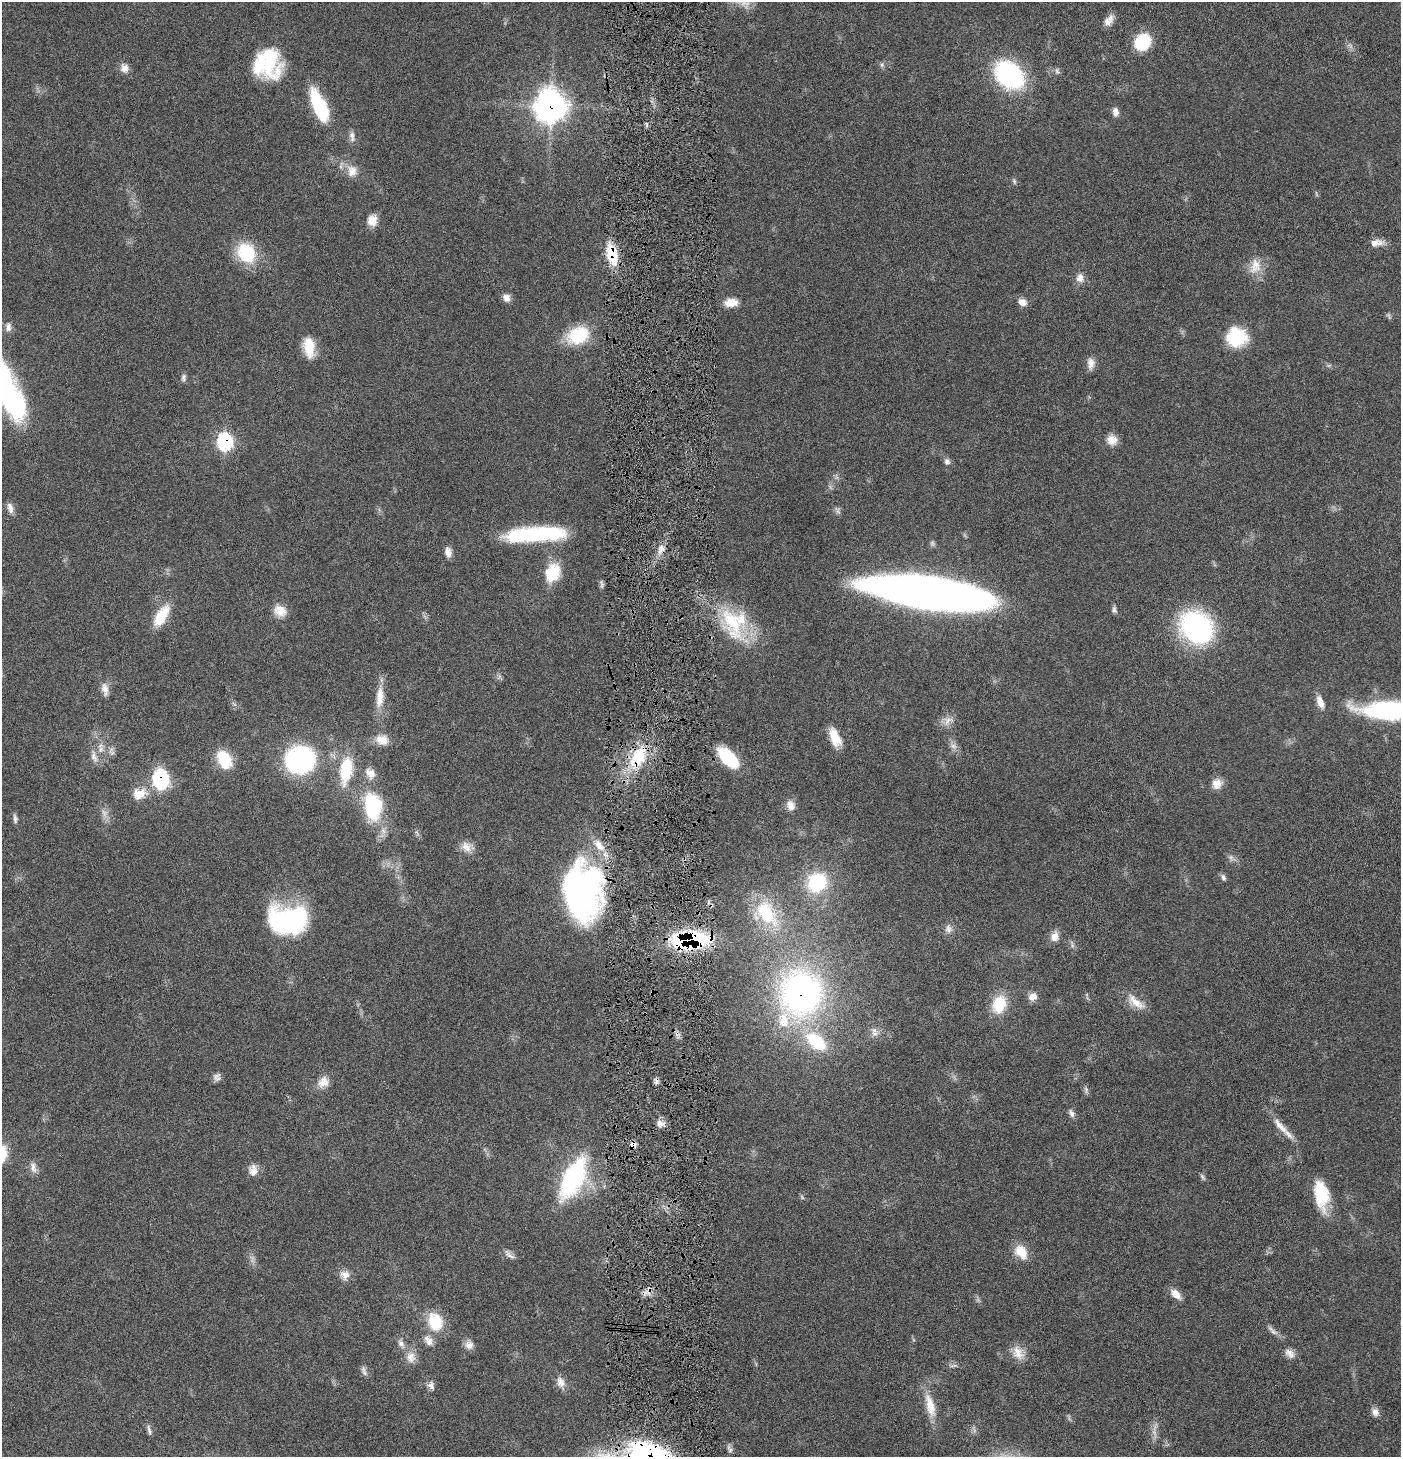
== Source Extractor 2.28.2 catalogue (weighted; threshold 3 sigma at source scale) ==
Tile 5 of 3 x 3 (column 2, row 2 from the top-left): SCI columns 1547-2945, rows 1458-2912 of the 4445 x 4372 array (HDU 1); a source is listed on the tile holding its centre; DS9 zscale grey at full resolution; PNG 1403 x 1459 px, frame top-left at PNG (2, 2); no overlay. Shown black and unused: <1% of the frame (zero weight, under 4 of 8 exposures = <1% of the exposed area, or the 3 px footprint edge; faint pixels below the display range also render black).
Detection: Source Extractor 2.28.2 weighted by HDU 2 'WHT'; one run over the whole footprint, this tile lists its part. Background 0.0669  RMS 0.0041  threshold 0.017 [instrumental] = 3 sigma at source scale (4.09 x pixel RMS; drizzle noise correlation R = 1.36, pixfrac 0.8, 0.05/0.05 arcsec/px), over >= 5 px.
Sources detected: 126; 5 too faint to see at this stretch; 1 inside a brighter object's white glare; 1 cosmic-ray / hot-pixel residue — not listed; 4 inside a brighter listed object's ellipse — not listed separately; the other 115 listed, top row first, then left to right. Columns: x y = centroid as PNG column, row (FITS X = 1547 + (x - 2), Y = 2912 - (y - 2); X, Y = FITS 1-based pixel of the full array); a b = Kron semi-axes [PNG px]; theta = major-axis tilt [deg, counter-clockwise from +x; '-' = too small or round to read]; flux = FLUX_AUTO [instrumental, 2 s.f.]
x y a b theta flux
1108 22 13 10 -75 2.9
1142 42 15 13 47 19
269 60 38 22 -75 25
882 65 7 6 - 0.93
124 68 12 11 - 2.7
1057 71 8 6 -76 0.94
1009 75 27 20 -42 57
319 106 35 13 -67 23
551 106 15 14 - 230
1115 112 10 7 -83 2.1
352 136 15 6 -85 1.8
352 171 16 14 -80 4.5
1014 181 8 4 -64 0.7
372 220 13 11 81 4.3
1376 243 18 8 6 3.3
246 253 24 20 -57 19
612 254 22 10 -75 14
1255 266 23 15 75 6.1
1080 278 13 10 84 2.9
506 298 10 9 - 2.3
1022 302 11 9 -32 2.7
731 303 16 10 3 4.4
8 327 13 8 84 2
578 335 25 18 24 19
1236 337 22 20 4 18
309 347 23 12 -83 8.7
1091 363 15 9 -89 2.8
183 377 10 6 88 1.1
7 389 68 21 -67 75
1112 440 9 7 -7 6.6
225 442 11 10 - 30
947 462 9 8 - 1.4
10 508 15 7 -75 2.2
838 510 10 7 -75 1.1
535 534 63 14 3 41
660 549 16 8 76 3.2
448 552 12 7 -83 2.6
553 573 22 16 68 12
601 584 13 4 -83 0.99
929 592 102 22 -8 430
1114 610 9 5 -82 1.1
280 611 18 14 -32 4.9
161 616 25 11 59 12
732 621 57 26 -66 26
1197 628 32 26 -45 72
105 689 18 8 -79 2.9
380 697 31 10 85 6.8
1320 702 17 8 -69 3.4
1389 710 61 19 0 55
948 721 16 10 31 3.2
835 737 22 10 -68 6.8
382 740 17 11 -15 5.3
953 746 10 6 -27 1.6
101 749 13 7 68 2.4
112 753 9 6 -12 1.2
94 756 19 8 -76 2.8
638 757 34 19 62 19
728 758 27 13 -45 18
224 760 21 14 -64 14
300 760 24 21 6 77
346 770 33 15 82 18
370 773 13 9 -48 4.4
161 779 13 10 -84 39
1217 784 12 11 - 4
139 794 21 15 12 6.5
791 805 13 10 -62 3.2
373 806 29 21 -85 32
15 819 12 5 -83 1.2
466 847 16 11 -46 3.6
1223 877 9 6 -67 1.1
817 882 25 22 44 22
583 892 63 42 -88 100
766 913 37 25 -49 24
288 920 39 28 -4 61
948 929 13 9 -72 2.2
1055 936 12 10 74 3.2
689 940 34 17 4 57
801 993 52 46 82 130
1033 996 9 7 13 3.5
1136 1002 29 11 -37 5.7
999 1004 21 16 70 12
874 1033 12 7 16 2.1
816 1041 28 16 -39 21
217 1077 10 10 - 1.7
323 1082 16 13 41 4.1
1086 1090 9 5 -81 1
1071 1113 11 7 -65 1.5
660 1123 10 9 - 2.4
1280 1126 31 8 -48 5.4
633 1145 8 7 - 2
33 1167 17 7 -77 2.4
254 1172 14 12 -42 3.3
1202 1177 10 4 -60 0.8
573 1178 47 21 64 48
1321 1195 31 15 -81 16
1021 1252 19 13 -56 6.7
509 1255 17 6 -39 1.8
345 1275 10 8 -21 4
1176 1294 15 8 -45 3.6
435 1322 23 18 -73 13
1272 1330 19 5 -47 1.8
401 1343 11 8 -35 1.9
469 1345 11 10 - 2.5
1018 1353 19 13 -58 4.9
1290 1353 15 9 -42 2.6
411 1357 16 13 -83 4
364 1373 11 7 -46 1.4
560 1382 16 10 -69 3
431 1385 9 8 - 2
930 1405 36 12 -75 8.2
1375 1412 10 9 - 2.1
149 1430 15 5 -78 1.2
1154 1430 21 6 86 2.6
730 1449 11 6 -65 1.2
641 1451 26 18 81 26
Overlapping masked pixels (flux is a lower limit): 11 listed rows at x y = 551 106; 612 254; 225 442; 660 549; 638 757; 161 779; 583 892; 689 940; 801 993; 633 1145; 641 1451
Isophote crosses this tile's border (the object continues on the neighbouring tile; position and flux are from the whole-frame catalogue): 3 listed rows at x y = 7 389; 1389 710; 641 1451